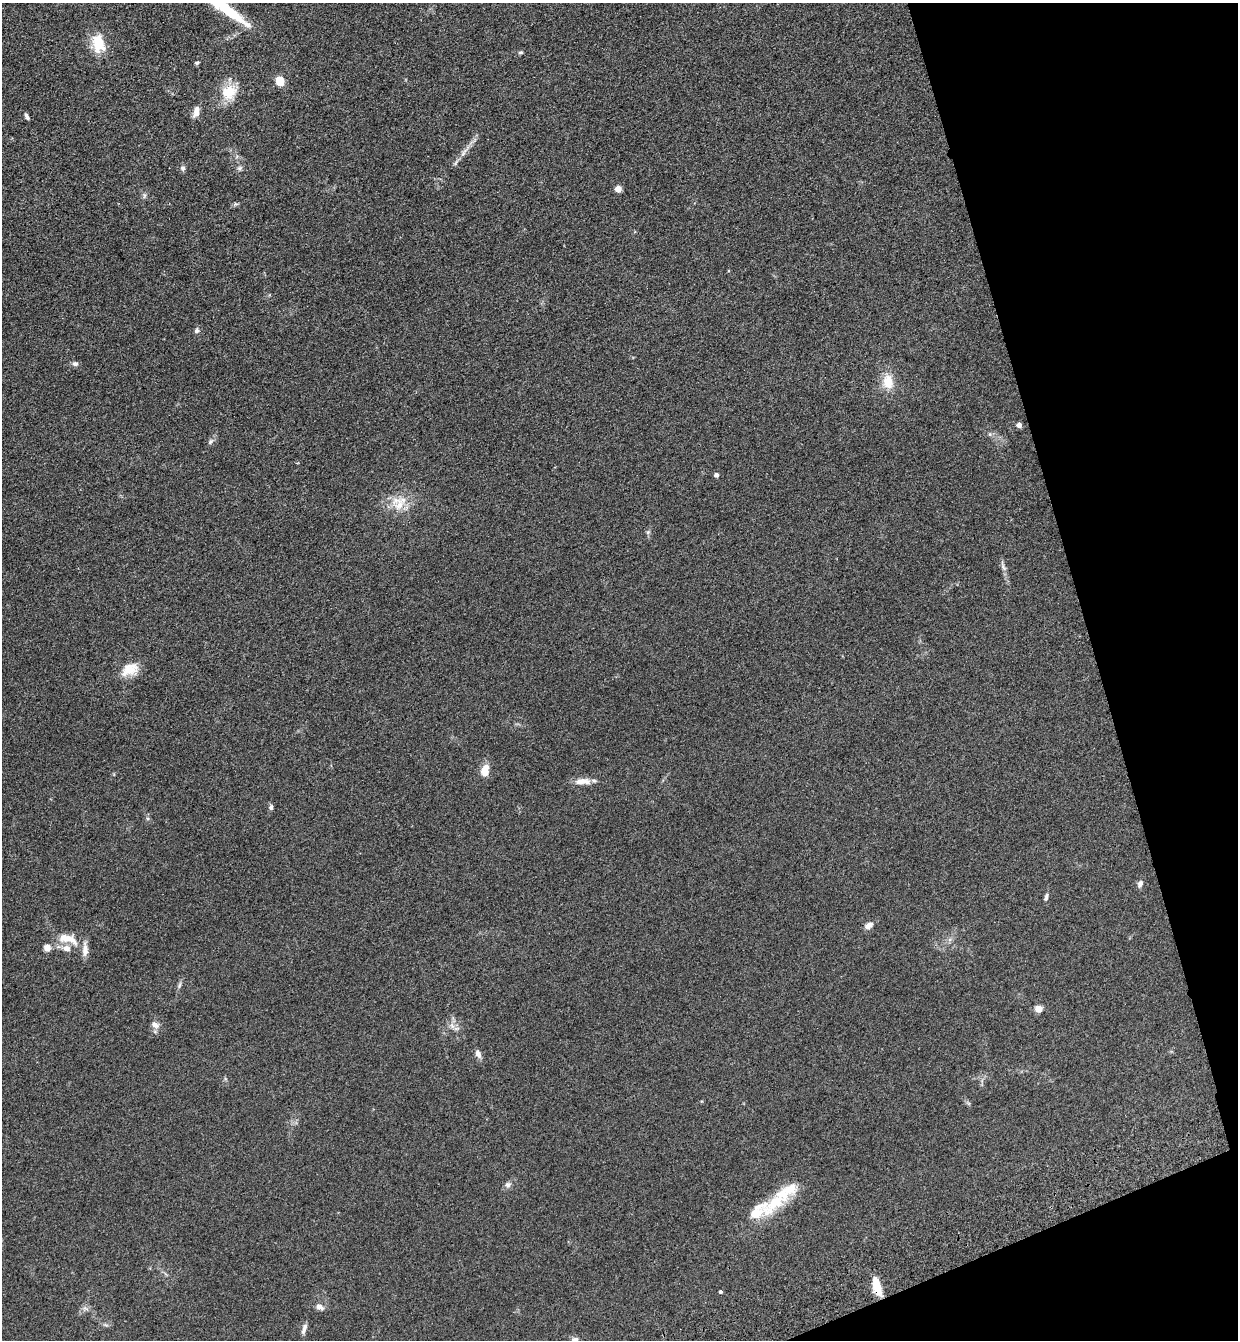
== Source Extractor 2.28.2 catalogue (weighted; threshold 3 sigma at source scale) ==
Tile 12 of 4 x 4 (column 4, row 3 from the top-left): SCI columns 3911-5146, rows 1452-2789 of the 5469 x 5580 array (HDU 1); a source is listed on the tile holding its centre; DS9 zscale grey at full resolution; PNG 1240 x 1342 px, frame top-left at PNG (2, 3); no overlay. Shown black and unused: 14% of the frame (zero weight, under 3 of 4 exposures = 6% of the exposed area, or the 3 px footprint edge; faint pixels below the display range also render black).
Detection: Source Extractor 2.28.2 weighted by HDU 2 'WHT'; one run over the whole footprint, this tile lists its part. Background 0.157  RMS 0.01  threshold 0.045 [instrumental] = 3 sigma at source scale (4.5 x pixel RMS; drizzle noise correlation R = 1.50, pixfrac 1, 0.05/0.05 arcsec/px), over >= 5 px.
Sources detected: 51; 1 inside a brighter object's white glare — not listed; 5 inside a brighter listed object's ellipse — not listed separately; the other 45 listed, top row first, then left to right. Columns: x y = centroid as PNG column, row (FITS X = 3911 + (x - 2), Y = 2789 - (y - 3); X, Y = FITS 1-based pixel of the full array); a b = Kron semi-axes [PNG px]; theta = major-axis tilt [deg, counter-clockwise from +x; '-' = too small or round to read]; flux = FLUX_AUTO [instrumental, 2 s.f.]
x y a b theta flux
220 3 66 14 -36 59
98 44 13 9 -80 33
521 52 7 4 7 1.5
197 63 6 4 21 1.3
280 81 10 8 -76 13
229 92 22 19 37 22
196 112 14 7 74 6.8
27 117 7 4 -59 2.4
456 163 11 4 58 2.4
183 168 8 6 -88 2.5
240 168 7 6 - 2.2
618 189 5 4 - 14
144 195 8 4 82 1.9
197 330 8 6 60 2.5
75 364 8 6 -1 2.9
888 382 19 14 -82 17
1019 425 5 4 - 5
990 434 6 4 72 1.3
210 441 9 6 51 2.7
716 475 5 5 - 2.6
399 504 24 17 -51 20
648 532 6 5 - 1.6
1003 567 11 5 -58 3.1
130 670 23 14 21 17
485 770 14 9 78 12
582 781 22 8 1 9.8
271 807 8 5 83 2.2
1140 884 9 7 72 3.5
1046 897 10 5 82 2.5
869 925 12 7 34 4.9
68 939 28 11 -16 18
47 948 9 8 - 5.6
179 985 11 3 75 2.2
1039 1009 5 5 - 21
155 1025 12 8 -32 4.8
452 1025 8 6 -87 4.2
478 1054 10 6 -71 4.9
508 1185 8 8 - 3.1
775 1202 42 20 42 37
877 1286 20 8 -75 17
721 1292 4 3 - 1.5
320 1307 12 7 -23 4.5
85 1308 9 6 -17 3.1
304 1328 14 5 74 4.1
575 1339 10 7 7 2.9
Overlapping masked pixels (flux is a lower limit): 1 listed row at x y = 877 1286
Isophote crosses this tile's border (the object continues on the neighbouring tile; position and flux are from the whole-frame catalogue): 2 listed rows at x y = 220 3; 575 1339